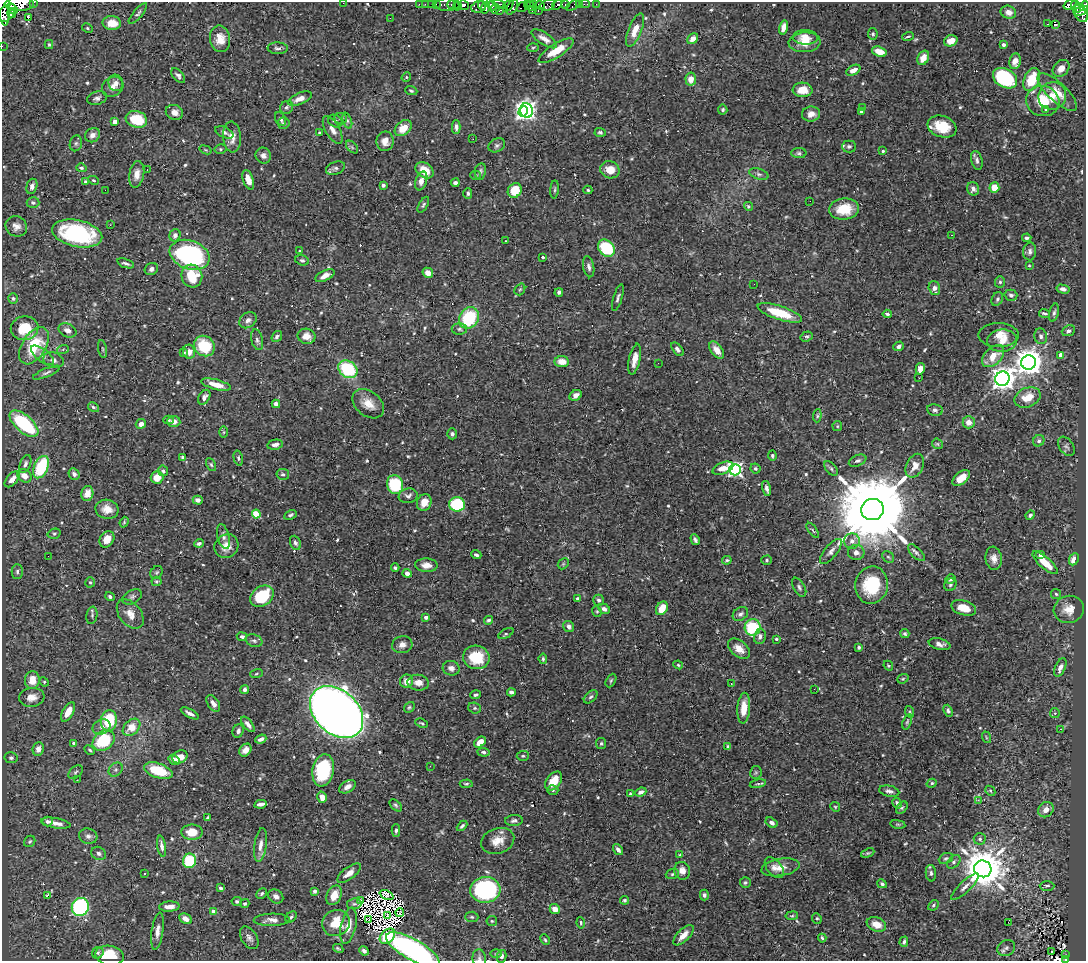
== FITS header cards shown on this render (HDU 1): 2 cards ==
NAXIS1  =                 1084
NAXIS2  =                  959

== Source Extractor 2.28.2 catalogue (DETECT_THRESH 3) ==
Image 1084 x 959 px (HDU 1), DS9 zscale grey, 1 PNG px = 1 image px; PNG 1088 x 963 px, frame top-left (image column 1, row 959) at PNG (2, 2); each listed source drawn as its Kron ellipse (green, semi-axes under 4 px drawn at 4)
Background 0.315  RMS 0.0091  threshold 0.0274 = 3 sigma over >= 5 px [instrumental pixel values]
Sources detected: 640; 9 with non-positive FLUX_AUTO (blend fragments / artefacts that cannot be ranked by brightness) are neither listed nor drawn; of the other 631, the 500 brightest by FLUX_AUTO listed and drawn (131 fainter detections omitted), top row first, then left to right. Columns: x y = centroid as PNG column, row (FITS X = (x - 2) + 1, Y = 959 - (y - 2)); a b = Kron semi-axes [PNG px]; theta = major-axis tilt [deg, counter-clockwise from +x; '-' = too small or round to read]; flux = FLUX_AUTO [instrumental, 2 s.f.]
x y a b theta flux
34 2 3 2 - 60
343 3 2 2 - 1.5
19 4 14 7 3 4700
419 4 2 2 - 7.2
425 4 2 2 - 7.9
431 4 2 2 - 9.4
436 4 3 2 - 19
499 4 7 4 -21 190
527 4 3 2 - 240
533 4 3 2 - 17
579 4 2 2 - 3.2
585 4 5 2 - 11
596 4 2 2 - 4.2
448 5 12 6 1 100
452 5 5 3 - 330
464 5 5 4 - 650
482 5 5 2 - 180
540 5 5 4 - 81
547 5 8 5 22 61
557 5 6 4 49 450
565 5 3 3 - 48
573 5 8 4 32 52
1070 5 7 4 20 120
1075 5 4 4 - 120
4 6 20 5 -87 2000
457 6 4 3 - 390
492 6 5 3 - 380
508 6 6 4 49 150
530 6 4 2 - 67
1084 6 5 4 - 310
478 7 7 5 18 610
512 7 8 4 60 490
522 7 6 3 40 170
486 8 6 3 73 460
13 9 5 4 - 960
495 9 5 2 - 150
532 9 3 3 - 110
1077 9 4 3 - 70
538 10 3 2 - 9.4
499 11 4 3 - 340
1081 11 7 3 27 250
1008 12 8 6 -22 4.2
6 13 11 7 45 2900
12 13 5 3 - 770
138 14 13 4 50 1.6
1082 15 8 6 -59 330
28 18 3 2 - 2.7
390 18 3 2 - 0.82
112 23 9 7 -1 8.6
1048 23 4 2 - 6.5
1056 25 3 3 - 2.4
783 27 7 4 77 3.9
87 28 6 4 -29 0.83
635 30 18 6 68 8.1
873 34 6 4 -80 1
908 36 6 3 19 0.84
805 37 12 7 -3 7.1
220 39 13 10 -80 7.9
544 39 15 6 -34 4.2
693 39 6 4 41 4.4
951 41 7 5 20 6.7
805 42 16 10 3 8.9
49 44 4 4 - 0.75
1003 45 4 4 - 1.7
2 46 2 2 - 5.2
533 47 5 3 - 0.76
278 48 10 6 -1 1.9
556 51 20 7 32 12
879 52 7 5 -19 7.3
923 58 7 5 64 6.7
1015 61 8 6 80 4.6
1061 68 9 7 45 5
853 70 8 4 28 4.4
178 76 9 5 -50 1.8
406 77 5 4 - 0.81
1005 78 13 9 -30 58
691 79 6 5 - 6.5
1032 80 12 7 65 19
116 83 8 7 - 3.1
113 87 11 9 36 4.4
803 90 10 7 -3 8.8
411 91 6 4 -21 0.88
1057 92 25 9 -43 9.3
1052 96 14 13 - 8
97 98 10 6 16 2.1
300 99 13 5 22 4.8
1043 101 17 15 -15 16
287 107 7 6 - 1.4
863 108 3 2 - 0.81
527 110 7 6 - 210
723 110 5 4 - 1.1
1046 110 4 3 - 0.81
523 111 5 4 - 190
174 112 9 7 -23 3.8
861 112 4 4 - 0.98
811 114 9 7 8 4.5
341 118 6 5 - 1.4
136 119 11 8 -16 24
280 119 7 5 -61 1.7
115 121 4 4 - 5.5
335 121 8 6 -34 2
347 121 8 4 -69 1.3
284 123 6 5 - 1.4
456 127 6 4 -88 2.2
942 127 15 10 -19 15
403 128 9 6 41 9.3
333 130 15 7 -59 4.1
224 132 9 5 -23 1.8
600 132 5 4 - 1.1
320 133 4 3 - 1.7
92 135 8 6 35 3.3
232 137 15 9 -85 5.6
473 139 2 2 - 0.81
385 141 10 8 87 4.6
76 143 8 6 74 1.5
497 145 9 6 27 1.6
849 146 7 6 - 1.5
352 147 7 4 -46 1.2
220 149 6 5 - 1.2
205 150 6 4 -20 0.75
883 151 3 3 - 0.96
799 153 8 5 0 1.4
263 155 8 7 - 3
977 160 9 5 -75 1.9
81 168 5 4 - 1.1
335 168 10 6 20 2.1
147 170 2 2 - 2.2
425 170 10 7 -35 9.7
610 170 10 8 -21 9.1
480 171 8 5 79 1.4
137 174 13 7 80 5.2
759 174 10 5 -18 1.7
475 175 5 4 - 0.8
93 180 5 4 - 0.75
248 180 10 5 -71 5.6
421 181 10 5 71 4.2
85 182 3 2 - 0.82
455 183 4 4 - 2.1
383 185 4 3 - 2.1
32 186 8 5 73 2.4
994 187 5 5 - 12
555 189 9 3 85 0.97
973 189 7 6 - 2.9
105 190 2 2 - 10
515 190 7 6 - 14
588 190 4 4 - 0.93
468 193 5 4 - 1.3
810 201 2 2 - 1.6
33 202 6 5 - 1.5
423 205 9 4 61 1.2
748 206 5 4 - 1.1
844 209 15 10 6 16
110 225 3 2 - 0.88
16 226 11 10 - 4
77 233 25 13 -12 66
175 235 6 5 - 2.5
952 235 3 2 - 1.9
1027 238 4 3 - 1.3
505 241 3 2 - 1.3
606 248 9 7 -46 42
299 251 3 2 - 1
1030 251 9 6 87 2
190 255 21 14 -20 91
543 257 3 3 - 0.88
302 260 7 5 -17 1.3
126 263 9 3 -19 1.6
1029 266 3 2 - 0.83
589 267 10 5 -78 2.3
151 269 7 6 - 2.6
428 273 5 5 - 3.2
192 276 11 10 - 21
325 276 10 5 25 4.3
1000 282 6 5 - 1.2
754 284 2 2 - 1.2
934 288 7 5 -73 3.3
520 289 6 5 - 0.84
1063 289 7 4 -13 2.5
559 292 4 3 - 1.9
1011 295 6 5 - 1.8
13 298 5 5 - 1.2
618 298 14 4 73 1.7
997 299 7 5 62 1.4
780 313 23 7 -18 20
1044 313 5 3 - 1.2
1054 313 9 4 76 1.6
887 314 4 3 - 1.2
469 318 11 9 58 36
248 320 9 7 37 2.9
25 328 14 12 9 17
459 329 7 6 - 1.5
67 330 9 6 -25 3.5
1068 331 7 5 23 2
999 335 20 12 0 7.8
277 336 6 4 53 1.8
306 336 9 7 -12 5.3
807 336 6 5 - 1
1041 336 8 6 -75 2.1
257 340 11 5 -76 2
1002 341 15 11 6 6.6
34 346 20 12 58 27
204 346 11 9 -41 27
899 346 5 4 - 1.8
63 349 6 4 20 0.77
103 349 9 3 -79 1
677 349 8 4 -51 2.1
717 350 10 5 -52 5
189 352 7 6 - 4.9
184 353 3 3 - 1.1
42 355 14 6 -38 3.3
1060 355 4 4 - 7.2
993 356 13 8 46 10
635 359 16 5 78 6.1
53 360 10 7 -18 2.9
562 362 7 5 -5 7.2
658 363 2 2 - 2
1029 363 7 7 - 860
348 369 10 8 -35 41
920 369 6 4 75 5.2
46 373 14 4 23 1.9
919 378 3 2 - 1.4
1002 379 7 7 - 600
216 385 15 5 -14 7.1
576 395 6 5 - 3.1
204 397 8 5 60 2.7
1028 397 14 9 23 11
276 404 4 4 - 2.4
368 404 17 12 -38 8.5
93 407 6 4 -30 1.2
935 410 8 6 -10 1.9
817 416 6 4 85 0.91
169 420 5 4 - 1
174 422 6 5 - 4
969 422 6 6 - 5
24 424 17 8 -41 53
141 424 5 4 - 3.3
837 426 5 4 - 0.79
224 432 6 4 89 0.81
452 434 5 5 - 1.4
1039 441 6 5 - 1.8
937 444 6 4 -43 0.93
275 445 8 5 10 3.1
1066 446 11 7 -55 2.1
772 456 5 4 - 1
183 457 4 3 - 1.4
238 458 7 4 -76 1.2
858 461 9 5 22 1.9
25 464 9 5 70 2
211 465 7 4 -63 1.1
915 466 12 8 65 6.5
41 467 12 7 68 36
723 468 11 5 21 7.8
755 468 5 4 - 1.3
831 468 9 5 -52 1.3
735 470 6 5 - 150
163 471 5 5 - 1.5
74 474 6 5 - 2.4
283 474 6 5 - 1.3
24 476 8 6 -38 5.3
157 477 6 6 - 7.6
961 478 10 6 38 7.2
12 479 10 5 48 4.1
395 484 9 8 - 38
766 488 8 3 -75 2.3
87 493 8 6 78 6.1
408 496 9 7 10 2
198 500 5 4 - 2.8
424 502 9 7 69 7.1
457 504 8 7 - 44
107 509 12 9 -11 6.6
872 509 11 10 - 13000
256 514 4 4 - 22
290 515 6 4 26 1.6
1030 515 5 4 - 1.7
124 522 5 3 - 0.8
813 530 9 3 -54 0.92
54 534 7 5 15 1
223 536 12 6 -76 2.5
107 539 9 6 55 8.2
695 540 5 3 - 1.5
852 541 8 7 - 3.2
199 543 5 3 - 1.4
295 543 7 5 -68 1.5
226 546 12 11 - 6.4
831 551 15 6 51 2.9
856 553 8 7 - 3
916 553 11 5 -45 2.1
476 555 5 3 - 1.5
1040 555 5 4 - 2.5
48 556 2 2 - 1.3
888 557 6 5 - 1.1
994 558 12 8 -82 4.6
1074 559 6 4 64 5.6
727 560 5 3 - 1.1
766 560 5 4 - 1.1
1045 563 16 5 -41 12
563 564 6 4 46 0.88
426 565 11 7 -2 4.7
395 568 4 3 - 1.3
17 572 7 5 90 1.4
157 572 7 5 51 1.1
407 573 4 4 - 3.5
951 579 5 4 - 2.2
156 581 5 5 - 0.94
90 582 5 4 - 0.83
871 585 19 16 78 31
950 585 7 6 - 1.3
799 587 10 5 -61 1.7
1056 594 5 5 - 1.1
262 596 13 9 37 33
110 597 5 4 - 1.4
132 597 10 6 30 1.8
578 599 4 3 - 2.4
599 600 5 5 - 1.7
662 608 7 5 57 12
964 608 13 7 -16 9
604 609 6 5 - 2.2
1069 609 15 13 15 8.3
597 611 6 4 -68 0.83
130 614 16 11 -52 7
740 614 8 6 37 2
92 615 9 5 79 1.5
426 617 4 3 - 2.7
488 620 4 4 - 1.1
569 626 6 5 - 2.7
753 627 8 8 - 31
506 634 8 4 29 1.1
905 634 4 4 - 1
760 636 8 6 80 2.5
242 637 5 4 - 1.7
776 639 3 3 - 0.83
254 641 8 6 -17 1.8
940 644 11 5 -13 3.2
402 645 10 8 14 4.2
859 647 3 3 - 0.98
739 649 13 8 -39 6.4
476 657 13 11 -11 21
543 659 5 3 - 0.98
678 665 5 4 - 0.79
888 666 5 4 - 0.82
1060 667 10 5 66 3
451 668 8 7 - 2.8
256 674 6 3 19 0.78
903 679 6 4 21 0.85
32 680 9 7 85 9.6
406 681 6 6 - 5.4
611 681 7 4 63 1
44 682 5 4 - 0.8
418 683 11 8 -6 5.1
731 683 3 2 - 1.2
245 689 4 4 - 2.9
814 689 2 2 - 3.6
511 692 4 4 - 2
475 695 5 4 - 1.3
32 697 13 9 7 5.5
591 697 8 5 42 1.4
213 703 9 5 -57 3.3
409 707 6 4 49 0.99
475 708 6 5 - 1.1
744 708 15 6 86 8
948 711 6 4 -68 1.5
68 712 11 5 60 8.2
337 712 30 21 -43 920
910 712 6 4 -71 0.76
190 713 10 3 -29 2.4
1055 713 5 5 - 0.78
109 721 10 8 83 29
907 722 8 4 71 0.99
422 723 6 3 -25 0.82
248 724 9 4 -51 2.6
102 727 9 7 23 3.3
132 727 10 7 44 10
1061 729 3 2 - 3.1
238 731 7 5 67 1.8
986 737 6 3 -72 0.75
261 739 5 3 - 2.6
104 740 12 9 37 29
480 742 6 4 41 7.3
74 743 4 4 - 1.7
601 744 5 5 - 1.1
728 747 4 4 - 2.2
38 749 7 5 82 3.3
90 750 5 3 - 0.84
245 750 7 5 52 3.4
484 752 6 4 -4 1.4
523 756 6 5 - 0.89
180 757 8 6 29 7.1
11 758 6 5 - 1.3
174 760 6 5 - 2.4
430 766 3 2 - 2.1
116 770 8 6 45 1.7
323 770 16 10 79 50
158 771 15 7 -19 20
75 772 8 5 42 1.2
756 772 6 5 - 1.1
77 780 2 2 - 2.2
554 781 10 7 52 9.4
932 783 5 4 - 0.93
466 784 6 4 1 0.98
758 784 8 3 11 0.98
347 787 9 5 32 3.9
553 790 5 4 - 1.1
889 791 10 5 -12 2.2
990 791 5 4 - 0.87
641 792 5 4 - 2.3
630 794 3 3 - 0.86
322 797 5 4 - 6.2
978 800 3 2 - 2.5
897 803 5 4 - 1.5
260 804 6 3 11 3
396 805 7 4 -45 1.1
835 807 5 4 - 0.77
902 808 7 5 47 0.94
1046 810 8 7 - 5.1
208 818 4 3 - 1.4
47 821 5 5 - 2
514 821 9 5 6 1.7
56 823 15 5 -10 5
772 823 6 4 -33 2.3
898 824 8 4 -8 0.86
462 826 6 3 45 1.4
396 830 6 4 87 1.2
192 832 10 7 0 9.8
88 836 9 7 -16 2.6
980 839 6 6 - 1.6
30 841 6 5 - 1
498 841 17 12 18 8.2
260 845 17 6 82 4.5
162 846 11 4 -81 2.7
618 850 6 4 -54 2.1
99 853 8 6 -32 2
868 853 7 3 24 0.82
680 855 4 4 - 1
946 858 7 5 23 1.2
190 861 7 6 - 40
954 862 8 5 46 1.6
780 867 19 8 9 7.6
774 868 12 7 -49 3.4
983 869 9 8 - 2300
682 871 9 8 - 4.2
349 873 14 6 37 5.8
931 873 8 5 -84 1.5
144 874 3 3 - 1.2
672 874 7 5 19 1.2
745 883 5 5 - 1.2
882 884 5 3 - 1.3
1047 886 7 4 0 2.3
965 887 18 5 44 3.4
221 888 3 3 - 2.2
485 890 15 13 6 90
315 891 4 3 - 1.3
262 893 6 4 46 1.1
334 895 10 7 64 8.3
386 895 7 4 -24 1.4
704 895 5 4 - 1.4
47 896 4 3 - 8.1
276 896 8 6 -35 2.7
624 900 4 4 - 1
237 901 5 4 - 1.3
360 901 3 3 - 1.3
245 904 4 4 - 1.1
354 904 7 5 9 1
933 905 6 4 42 1.2
80 907 9 8 - 90
169 907 10 5 2 5.1
555 909 5 5 - 5.2
214 911 4 4 - 6.9
400 913 4 2 - 1.1
387 915 4 2 - 0.83
792 916 6 4 8 0.93
291 917 6 4 46 1.3
472 917 6 5 - 1.1
817 918 5 4 - 0.91
186 919 7 5 -29 3.8
272 920 18 6 1 4
369 920 4 2 - 0.94
492 921 5 5 - 0.83
1008 922 3 2 - 5.4
336 923 14 13 - 16
581 923 5 3 - 0.98
876 924 10 7 -21 7.1
348 926 18 7 77 7.1
157 931 19 6 82 4.3
683 935 13 6 45 6
387 936 9 6 43 18
249 938 12 7 -57 2.8
822 938 4 3 - 1.1
545 940 6 3 -62 0.82
904 942 5 3 - 1.3
338 948 5 3 - 0.92
1006 948 9 7 28 2.3
413 949 30 10 -29 160
364 951 5 4 - 2.1
1051 952 3 2 - 0.95
98 953 6 5 - 1.2
496 954 6 4 1 0.89
110 955 14 9 -10 18
1066 955 3 2 - 1.9
502 956 6 4 78 1.9
479 958 9 6 -82 1.9
1065 959 4 2 - 12
At the frame edge (FLAGS 8, measured only in part): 9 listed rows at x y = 34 2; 343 3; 19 4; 4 6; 1084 6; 2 46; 413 949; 479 958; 1065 959
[131 fainter detections neither listed nor drawn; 9 non-positive-flux detections neither listed nor drawn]